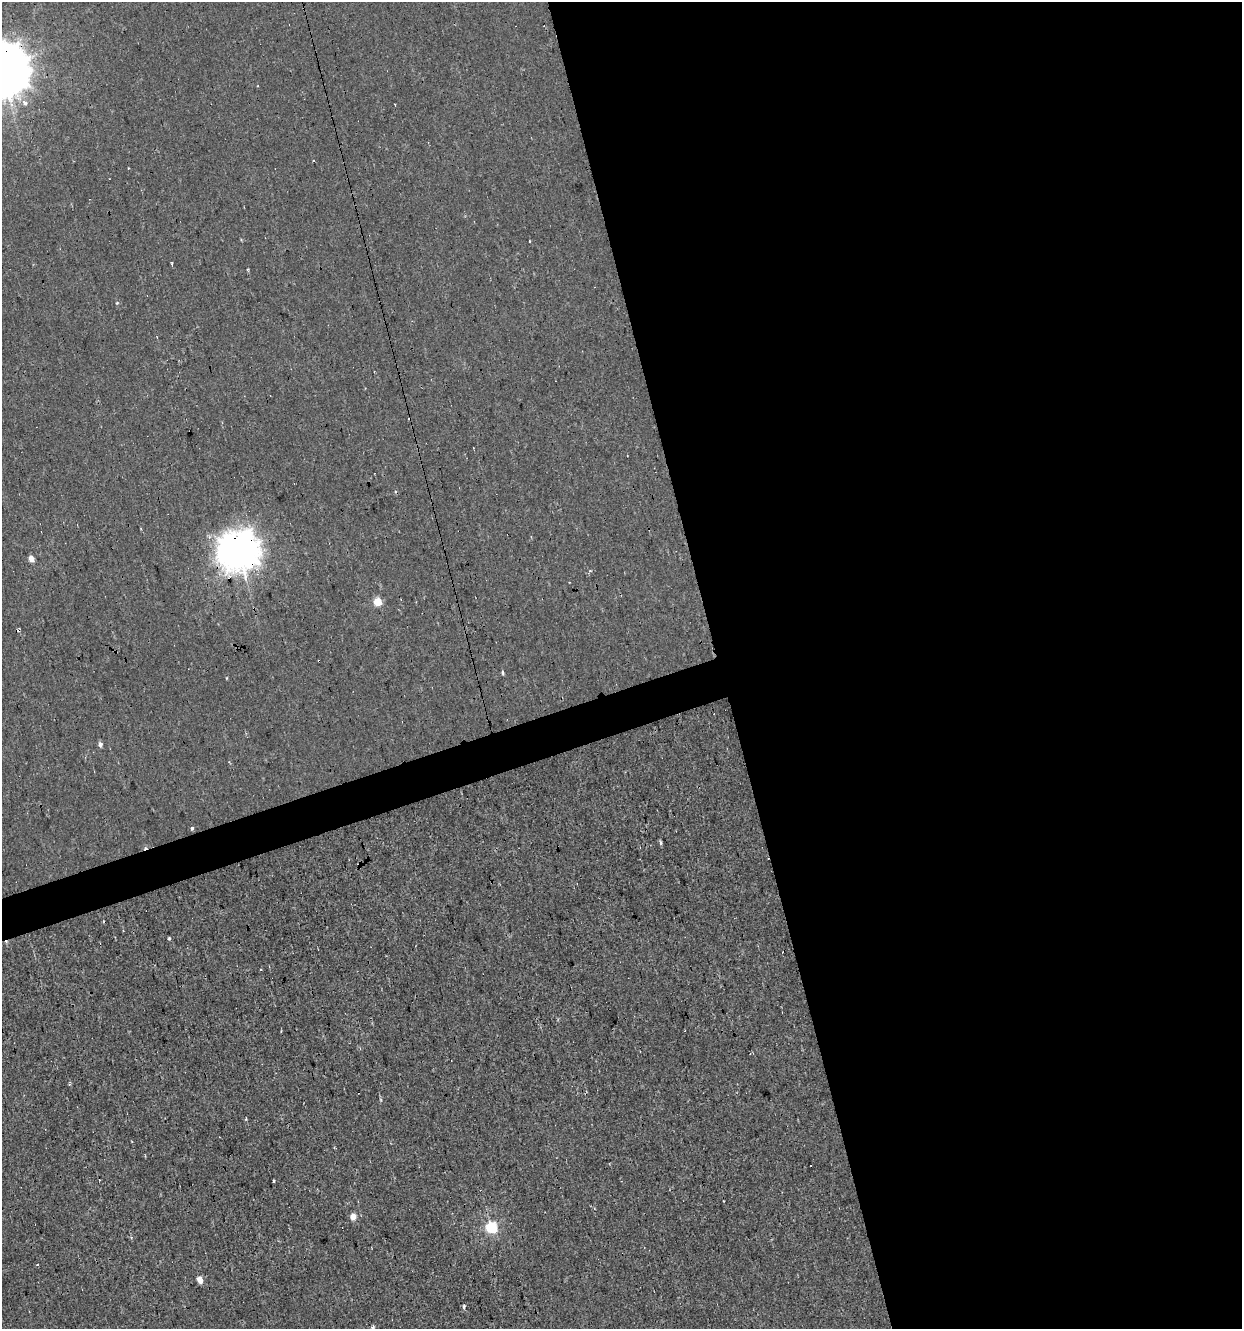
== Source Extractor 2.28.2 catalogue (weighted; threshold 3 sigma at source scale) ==
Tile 8 of 4 x 4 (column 4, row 2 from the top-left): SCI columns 3778-5017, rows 2655-3981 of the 5123 x 5308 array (HDU 1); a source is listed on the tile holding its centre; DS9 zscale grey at full resolution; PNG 1244 x 1331 px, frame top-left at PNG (2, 2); no overlay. Shown black and unused: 44% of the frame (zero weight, under 2 of 3 exposures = <1% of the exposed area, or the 3 px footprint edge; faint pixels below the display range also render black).
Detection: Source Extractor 2.28.2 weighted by HDU 2 'WHT'; one run over the whole footprint, this tile lists its part. Background -2.46e-04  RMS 0.0043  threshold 0.0194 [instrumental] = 3 sigma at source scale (4.5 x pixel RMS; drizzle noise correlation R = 1.50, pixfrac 1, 0.0396/0.0396 arcsec/px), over >= 5 px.
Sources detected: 34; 10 cosmic-ray / hot-pixel residue — not listed; the other 24 listed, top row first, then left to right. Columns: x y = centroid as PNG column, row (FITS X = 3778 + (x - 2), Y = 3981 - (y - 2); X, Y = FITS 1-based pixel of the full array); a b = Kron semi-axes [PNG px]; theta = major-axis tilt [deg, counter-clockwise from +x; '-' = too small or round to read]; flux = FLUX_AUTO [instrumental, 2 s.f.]
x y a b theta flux
2 70 18 17 - 1900
257 86 3 2 - 0.34
25 103 6 4 -54 3.7
529 241 2 2 - 0.48
172 264 3 3 - 0.59
117 303 4 3 - 0.38
238 550 16 15 - 520
31 558 5 4 - 4
590 571 5 3 - 0.43
377 601 5 5 - 11
503 672 5 4 - 0.64
100 744 6 5 - 1.3
192 828 3 3 - 9
661 842 7 3 -81 0.64
169 938 4 4 - 0.55
261 969 3 3 - 1.2
281 1031 4 2 - 0.35
685 1031 3 3 - 1.1
353 1217 5 5 - 4
491 1228 6 5 - 39
37 1265 3 2 - 0.54
200 1280 5 4 - 5
464 1306 6 4 75 0.79
373 1327 6 4 81 0.67
Overlapping masked pixels (flux is a lower limit): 2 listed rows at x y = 2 70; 238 550
Isophote crosses this tile's border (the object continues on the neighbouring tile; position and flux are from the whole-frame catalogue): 2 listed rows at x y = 2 70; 373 1327